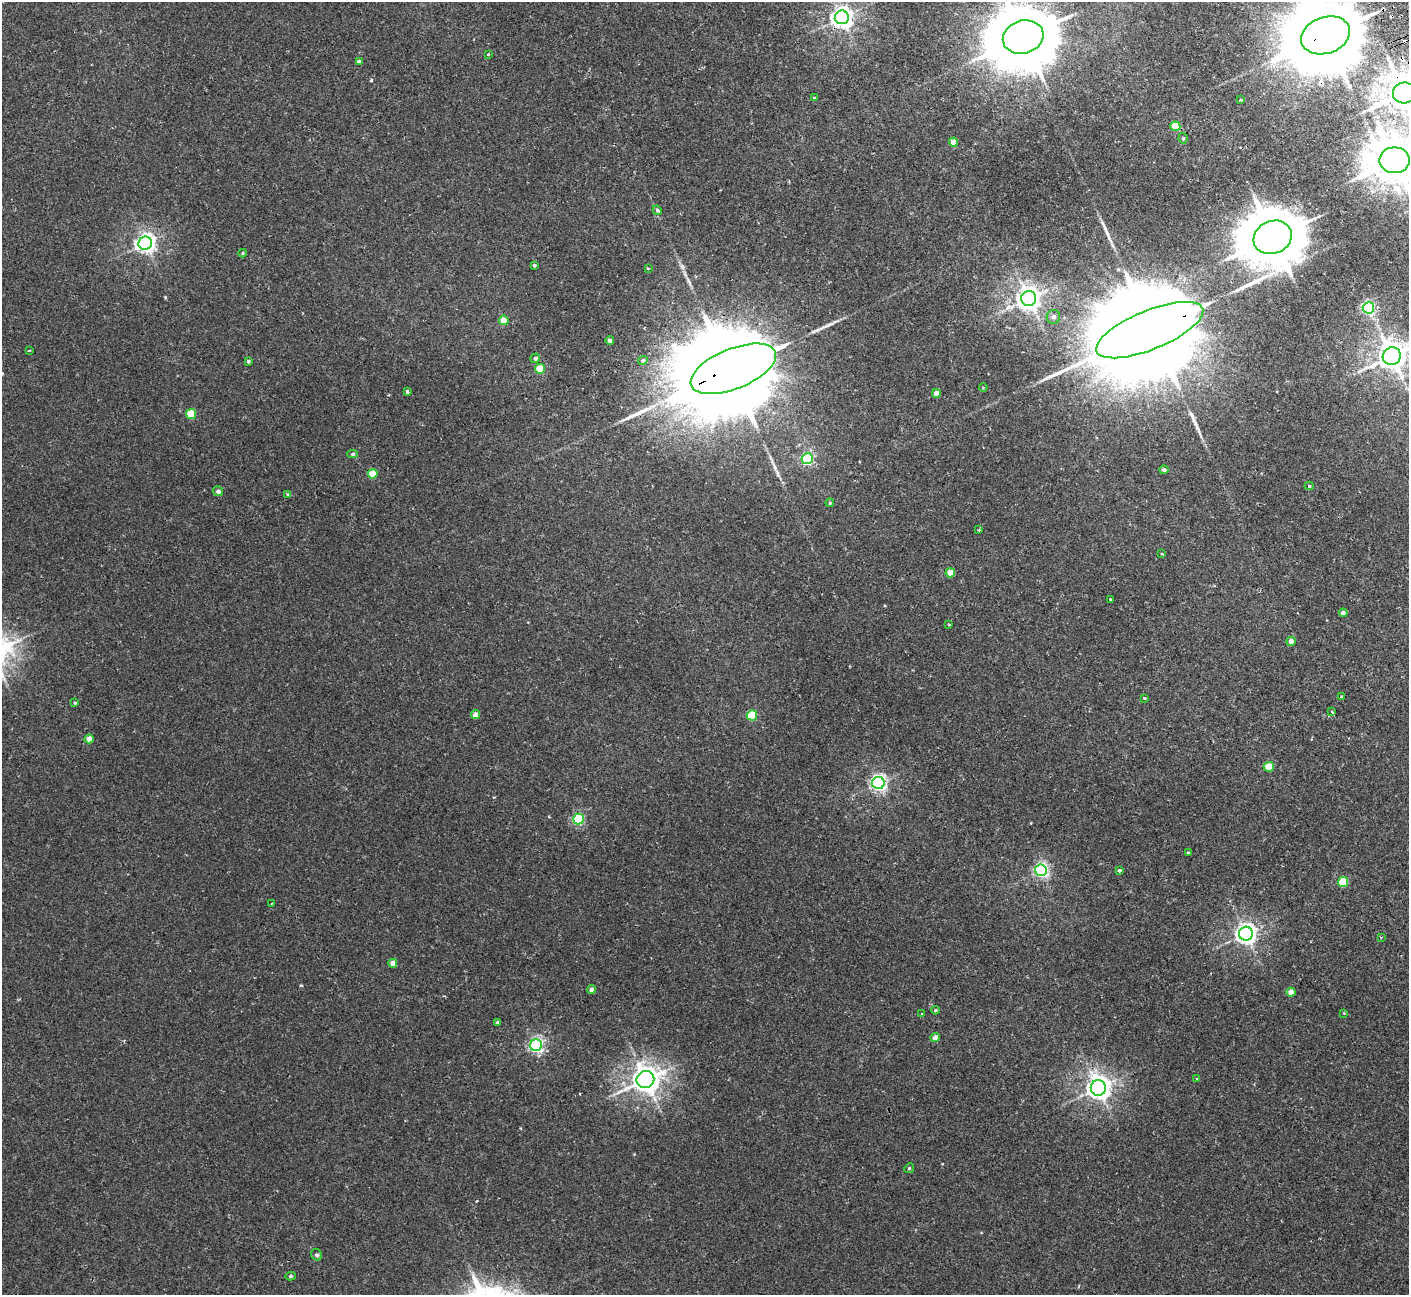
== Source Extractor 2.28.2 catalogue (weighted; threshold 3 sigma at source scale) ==
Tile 10 of 4 x 4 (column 2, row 3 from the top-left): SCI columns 1461-2867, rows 1480-2772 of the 5737 x 5674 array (HDU 1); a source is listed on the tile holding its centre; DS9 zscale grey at full resolution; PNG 1411 x 1297 px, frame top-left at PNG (2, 2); each listed source drawn as its Kron ellipse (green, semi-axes under 4 px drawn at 4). Shown black and unused: <1% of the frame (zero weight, under 2 of 3 exposures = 3% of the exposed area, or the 3 px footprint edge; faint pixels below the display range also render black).
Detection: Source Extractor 2.28.2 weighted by HDU 2 'WHT'; one run over the whole footprint, this tile lists its part. Background 0.0296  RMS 0.0027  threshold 0.012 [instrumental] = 3 sigma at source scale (4.5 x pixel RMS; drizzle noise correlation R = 1.50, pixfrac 1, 0.05/0.05 arcsec/px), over >= 5 px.
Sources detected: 90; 1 inside a brighter object's white glare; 3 cosmic-ray / hot-pixel residue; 4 long thin detections or spike segments (spike, bleed or trail) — neither listed nor drawn; the other 82 listed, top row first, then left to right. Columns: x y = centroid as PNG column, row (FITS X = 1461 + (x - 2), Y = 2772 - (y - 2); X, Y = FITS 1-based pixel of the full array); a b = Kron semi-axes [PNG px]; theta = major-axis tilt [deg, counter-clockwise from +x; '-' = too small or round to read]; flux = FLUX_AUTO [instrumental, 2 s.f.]
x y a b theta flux
842 17 7 7 - 180
1326 35 25 18 19 3800
1023 37 20 16 17 2300
488 55 3 3 - 0.56
359 61 4 4 - 1.1
1404 93 11 10 - 690
814 98 3 3 - 0.7
1240 100 3 3 - 0.55
1175 126 5 5 - 7.7
1183 138 5 4 - 0.59
953 142 4 4 - 2.4
1395 160 15 13 0 1000
657 210 5 4 - 0.8
1273 237 19 16 24 1700
145 243 7 6 - 130
243 253 4 3 - 0.35
534 265 3 3 - 0.49
648 268 4 3 - 0.24
1029 298 7 7 - 240
1368 308 6 5 - 45
1053 317 7 6 - 1
504 320 5 4 - 5.6
1150 330 57 19 22 13000
610 341 4 4 - 1.3
29 351 4 2 - 0.18
1392 356 9 8 - 370
535 358 5 4 - 0.8
643 360 5 4 - 0.77
248 361 4 3 - 0.52
540 369 5 4 - 8
733 369 45 20 22 9900
983 387 4 3 - 0.27
408 391 3 3 - 0.67
936 393 4 4 - 2.5
191 414 5 5 - 9.7
353 454 5 4 - 0.47
807 459 5 5 - 39
1164 470 4 3 - 0.74
373 474 5 4 - 6.3
1309 486 4 4 - 0.41
218 491 5 5 - 0.92
287 494 4 3 - 0.26
830 503 4 4 - 0.42
979 530 3 3 - 0.27
1162 554 4 3 - 0.32
950 573 4 4 - 4.5
1110 599 3 3 - 0.31
1343 613 4 4 - 1.6
949 625 2 2 - 0.29
1291 641 4 4 - 1.8
1342 696 3 3 - 1
1144 698 4 3 - 0.34
75 703 4 3 - 0.31
1332 712 3 3 - 0.66
475 715 4 4 - 2.6
752 715 5 5 - 14
89 739 4 4 - 2.7
1269 767 5 5 - 7.9
878 783 6 6 - 93
578 819 5 5 - 29
1188 853 3 3 - 0.44
1041 870 6 6 - 62
1119 870 4 3 - 0.52
1343 882 5 5 - 12
272 904 3 3 - 0.28
1246 934 7 7 - 160
1381 937 3 2 - 0.21
393 963 4 4 - 2.6
592 990 4 4 - 1.1
1291 992 4 4 - 2.7
935 1010 4 3 - 0.34
1344 1013 2 2 - 0.21
922 1014 4 3 - 0.24
497 1022 4 4 - 0.36
935 1038 5 4 - 1.9
536 1045 6 6 - 68
1197 1079 4 3 - 0.27
645 1080 9 8 - 350
1098 1088 8 7 - 230
909 1168 5 4 - 0.32
317 1255 6 5 - 0.55
291 1276 5 4 - 0.41
Overlapping masked pixels (flux is a lower limit): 5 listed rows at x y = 842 17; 1326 35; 1404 93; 1150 330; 733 369
Isophote crosses this tile's border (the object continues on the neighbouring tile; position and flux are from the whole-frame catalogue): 5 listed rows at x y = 1326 35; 1023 37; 1404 93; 1395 160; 1392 356
Unlisted compact peaks at least as high as the median listed source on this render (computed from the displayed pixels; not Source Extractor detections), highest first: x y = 371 80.